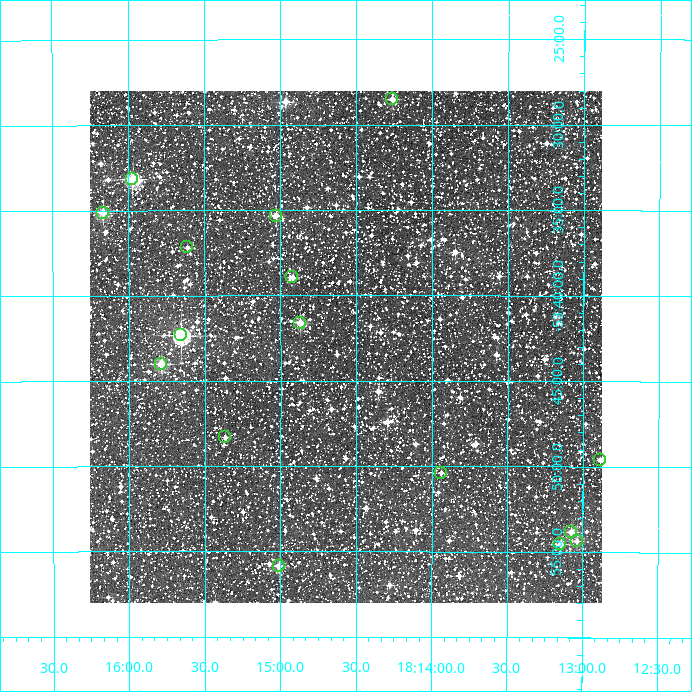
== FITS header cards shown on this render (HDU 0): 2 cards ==
NAXIS1  =                  512
NAXIS2  =                  512

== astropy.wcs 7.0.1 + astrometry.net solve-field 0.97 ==
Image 512 x 512 px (HDU 0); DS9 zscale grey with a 90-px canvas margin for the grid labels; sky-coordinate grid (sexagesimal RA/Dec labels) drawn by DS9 from the SOLVED WCS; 16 Tycho-2 reference stars matched to detected sources circled (green)
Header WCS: RA---TAN/DEC--TAN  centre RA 18:14:34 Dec -53:43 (273.64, -53.72 deg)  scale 3.52 arcsec/px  FOV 30.0' x 30.0'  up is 0 deg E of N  parity normal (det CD < 0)
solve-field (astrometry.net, Tycho-2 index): VERIFIED the header's WCS against the Tycho-2 star catalogue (verified at 2 index scales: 8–16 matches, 0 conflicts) and refined it, rather than solving blind
Solved WCS: RA---TAN-SIP/DEC--TAN-SIP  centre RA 18:14:34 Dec -53:43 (273.64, -53.72 deg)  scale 3.51 arcsec/px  FOV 30.0' x 30.0'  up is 0 deg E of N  parity normal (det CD < 0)
The solver's refit moves the header's centre by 1.9 arcsec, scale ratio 0.9998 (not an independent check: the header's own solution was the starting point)
Tycho-2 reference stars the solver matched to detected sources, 16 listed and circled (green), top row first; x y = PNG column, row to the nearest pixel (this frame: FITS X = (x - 90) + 1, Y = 512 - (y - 91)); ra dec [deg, ICRS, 3 dp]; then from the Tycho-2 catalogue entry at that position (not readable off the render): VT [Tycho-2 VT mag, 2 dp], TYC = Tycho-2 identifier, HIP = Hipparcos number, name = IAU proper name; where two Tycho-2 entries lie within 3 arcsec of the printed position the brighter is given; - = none
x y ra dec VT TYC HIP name
392 99 273.566 -53.475 11.54 8744-2401-1 - -
132 179 273.993 -53.553 9.92 8744-2679-1 - -
103 213 274.042 -53.585 10.65 8744-57-1 - -
276 216 273.758 -53.589 11.08 8744-7-1 - -
187 247 273.903 -53.620 11.84 8744-2414-1 - -
292 277 273.730 -53.649 11.65 8744-1580-1 - -
300 323 273.718 -53.693 11.09 8744-2362-1 - -
181 335 273.914 -53.706 9.22 8744-1595-1 - -
161 364 273.947 -53.733 10.46 8744-1606-1 - -
225 437 273.841 -53.805 11.72 8744-2426-1 - -
600 460 273.221 -53.827 11.47 8743-2143-1 - -
441 473 273.485 -53.840 11.88 8744-2160-1 - -
571 532 273.269 -53.897 10.74 8743-2328-1 - -
577 541 273.260 -53.906 11.43 8743-2492-1 - -
560 544 273.286 -53.909 10.71 8743-2245-1 - -
279 566 273.753 -53.931 11.35 8744-915-1 - -